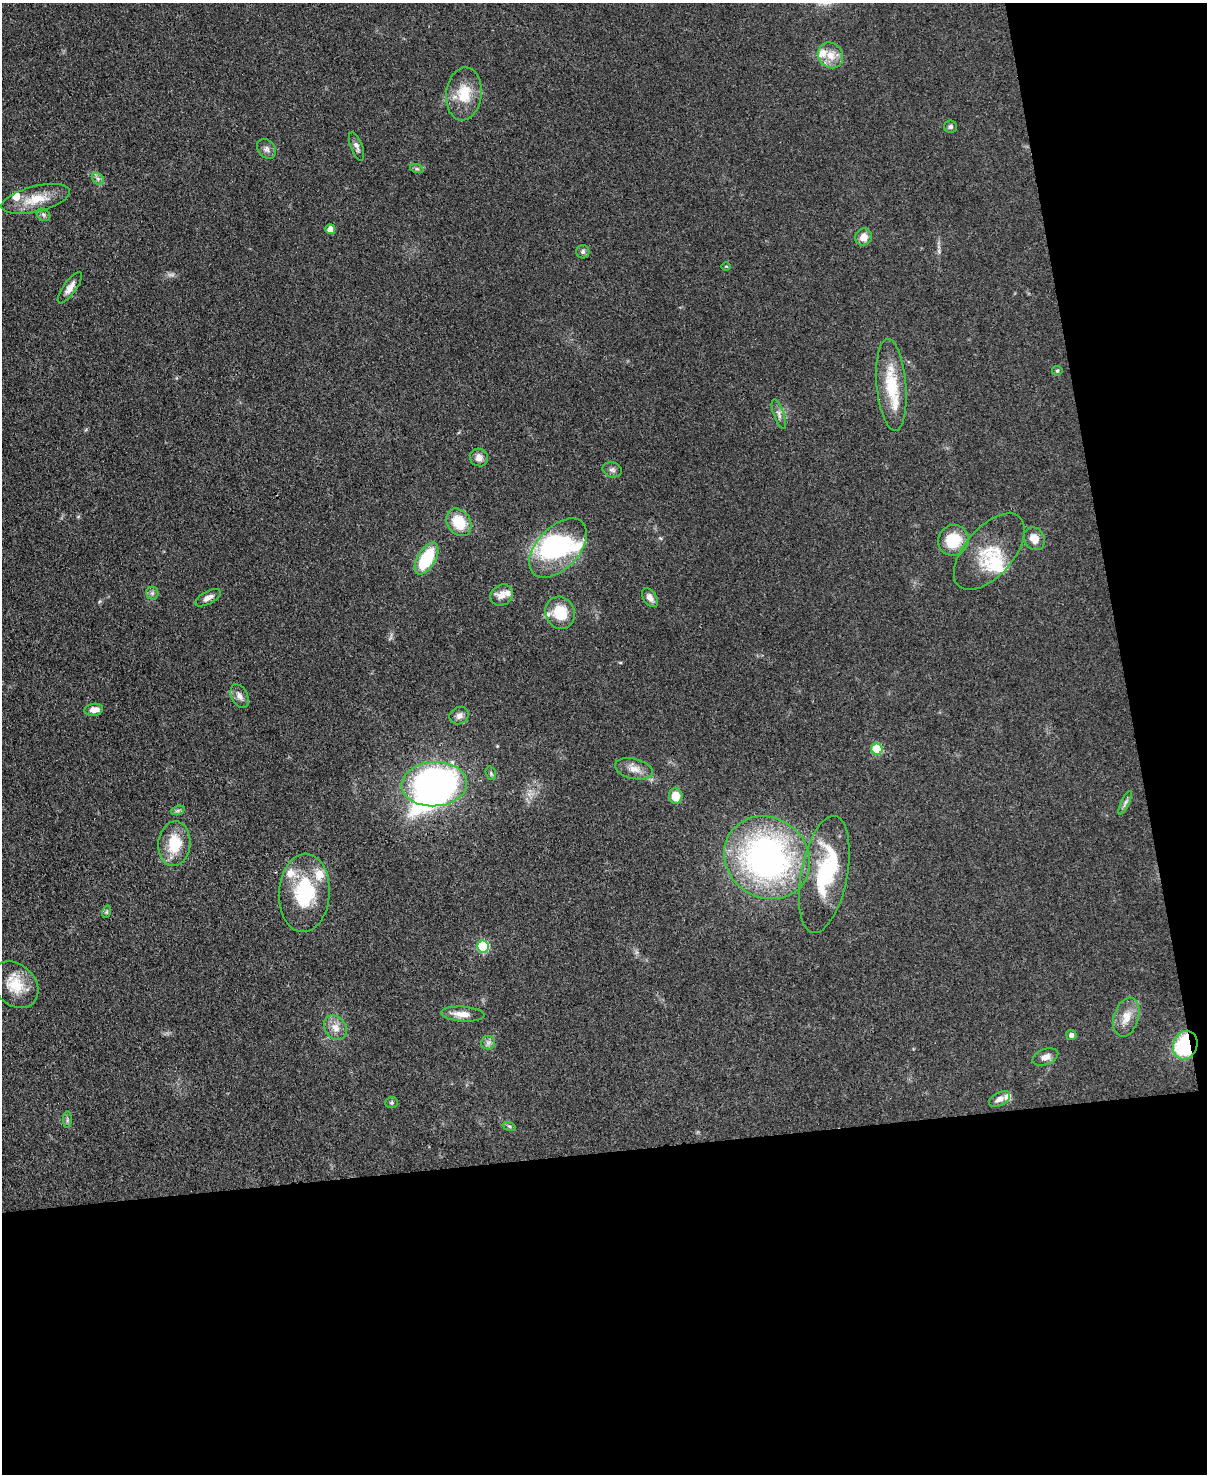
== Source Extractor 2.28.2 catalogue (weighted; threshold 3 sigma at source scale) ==
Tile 12 of 4 x 3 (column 4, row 3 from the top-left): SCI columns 3615-4819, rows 249-1720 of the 4819 x 4798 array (HDU 1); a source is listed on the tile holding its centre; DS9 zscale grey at full resolution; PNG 1209 x 1476 px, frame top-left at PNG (2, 3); each listed source drawn as its Kron ellipse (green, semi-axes under 4 px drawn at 4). Shown black and unused: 28% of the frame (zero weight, under 3 of 4 exposures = <1% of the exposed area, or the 3 px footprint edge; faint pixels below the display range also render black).
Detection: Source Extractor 2.28.2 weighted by HDU 2 'WHT'; one run over the whole footprint, this tile lists its part. Background 0.0853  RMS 0.0063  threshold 0.0284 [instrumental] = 3 sigma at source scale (4.5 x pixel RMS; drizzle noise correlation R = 1.50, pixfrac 1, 0.05/0.05 arcsec/px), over >= 5 px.
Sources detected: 72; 3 inside a brighter object's white glare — neither listed nor drawn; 11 inside a brighter listed object's ellipse — not listed separately; the other 58 listed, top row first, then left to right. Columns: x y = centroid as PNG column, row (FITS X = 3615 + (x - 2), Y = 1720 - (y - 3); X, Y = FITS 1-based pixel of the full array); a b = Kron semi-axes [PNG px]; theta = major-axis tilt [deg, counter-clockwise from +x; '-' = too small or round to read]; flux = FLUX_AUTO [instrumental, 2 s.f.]
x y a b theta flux
830 55 13 12 - 8.2
464 94 26 17 84 18
950 127 6 6 - 1.4
356 146 15 6 -69 2.5
266 149 11 8 -50 2.9
417 169 7 4 -18 1.2
98 179 7 5 -45 1.6
36 199 35 13 14 15
44 215 7 5 -37 1.4
330 229 5 5 - 7
864 237 9 8 - 6.6
583 252 7 6 - 1.7
726 266 5 3 - 0.57
70 288 18 6 54 4.5
1057 371 5 5 - 0.89
891 385 46 15 -85 28
779 414 15 5 -70 2.8
479 458 9 8 - 4.2
612 470 10 7 -15 2.2
459 522 15 11 -55 19
1034 539 12 10 -62 7.8
953 540 15 15 - 22
558 548 35 21 47 60
989 552 46 24 49 26
427 559 17 9 60 34
152 593 6 6 - 1.6
502 595 12 10 34 5.5
208 598 14 6 28 3.8
650 598 10 6 -56 3.9
560 613 16 14 -65 19
240 696 13 8 -64 3.6
94 710 9 6 10 5.2
459 716 10 8 26 2.9
877 749 5 5 - 34
634 769 19 10 -12 6.4
491 773 7 5 -71 1.2
434 784 33 22 4 210
676 796 8 7 - 10
1125 803 13 3 65 1.7
178 810 7 4 19 1.4
174 844 22 16 84 20
767 858 44 40 -35 200
824 874 59 23 79 51
304 893 39 25 86 43
106 912 6 4 71 0.97
483 947 6 6 - 52
15 985 26 20 -45 16
463 1014 22 7 -4 6.9
1126 1017 20 12 73 9
335 1028 13 10 -56 5.9
1071 1035 5 5 - 2
488 1043 7 6 - 2
1185 1045 15 12 71 59
1045 1057 13 7 20 4.5
1000 1099 11 6 27 3.8
392 1103 6 5 - 1
67 1120 8 4 89 1.3
509 1126 7 4 -18 0.99
Overlapping masked pixels (flux is a lower limit): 1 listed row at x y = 1185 1045